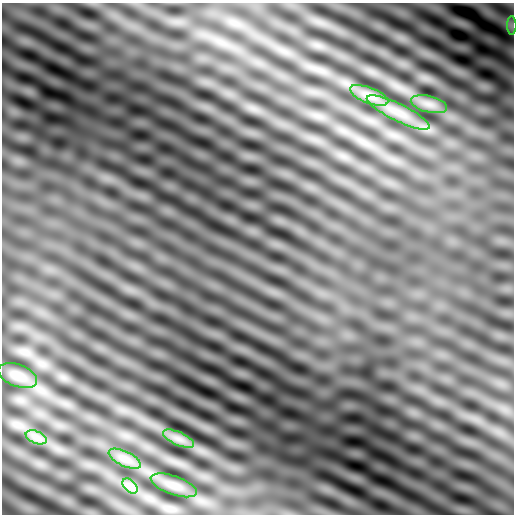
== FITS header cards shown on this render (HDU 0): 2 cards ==
NAXIS1  =                  512
NAXIS2  =                  512

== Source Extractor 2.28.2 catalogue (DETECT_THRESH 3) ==
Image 512 x 512 px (HDU 0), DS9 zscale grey, 1 PNG px = 1 image px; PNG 516 x 516 px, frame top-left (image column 1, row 512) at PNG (2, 3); each listed source drawn as its Kron ellipse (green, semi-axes under 4 px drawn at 4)
Background -2.05e-05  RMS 6.9e-04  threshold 0.00208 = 3 sigma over >= 5 px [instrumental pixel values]
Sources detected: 10; all 10 listed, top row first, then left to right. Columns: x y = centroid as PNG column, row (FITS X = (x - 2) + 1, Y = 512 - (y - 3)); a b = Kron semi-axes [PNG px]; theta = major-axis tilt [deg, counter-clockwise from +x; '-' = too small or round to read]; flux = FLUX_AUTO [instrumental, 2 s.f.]
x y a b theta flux
512 26 9 5 -90 0.15
369 95 20 8 -21 0.51
429 104 18 8 -13 0.44
398 112 35 8 -26 0.98
18 376 20 11 -20 0.43
36 437 11 6 -23 0.31
179 439 17 6 -25 0.38
125 459 17 7 -26 0.49
174 485 24 9 -19 0.48
130 486 9 5 -45 0.24